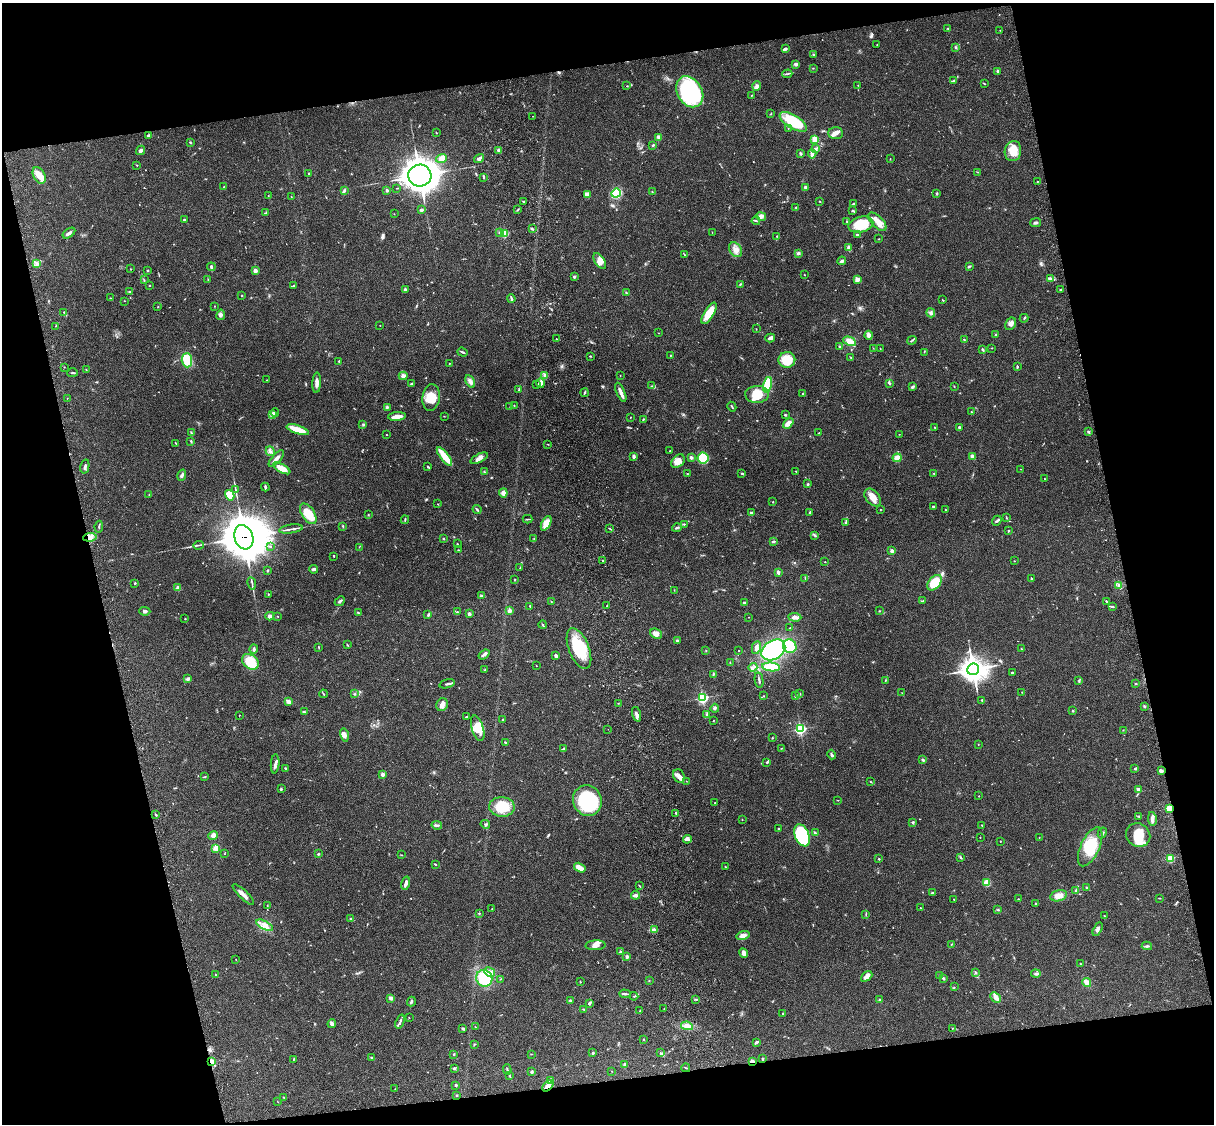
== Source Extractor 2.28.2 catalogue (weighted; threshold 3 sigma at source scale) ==
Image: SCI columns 122-4968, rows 276-4761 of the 5086 x 4925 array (HDU 1 of 3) = the unmasked area's bounding box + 8 px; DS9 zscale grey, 4 x 4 block average (1 PNG px = mean of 4 x 4 image px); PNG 1216 x 1126 px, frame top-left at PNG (2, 3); each listed source drawn as its Kron ellipse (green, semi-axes under 4 px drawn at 4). Shown black and unused: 26% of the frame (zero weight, under 3 of 4 exposures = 6% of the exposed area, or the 3 px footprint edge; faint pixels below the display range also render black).
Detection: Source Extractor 2.28.2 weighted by HDU 2 'WHT'. Background 0.0982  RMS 0.0063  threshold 0.0284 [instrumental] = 3 sigma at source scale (4.5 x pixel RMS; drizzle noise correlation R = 1.50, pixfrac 1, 0.05/0.05 arcsec/px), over >= 5 px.
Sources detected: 627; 3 too faint to see at this stretch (4 x 4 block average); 7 inside a brighter object's white glare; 3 cosmic-ray / hot-pixel residue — neither listed nor drawn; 7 coinciding with a brighter row at this scale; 29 inside a brighter listed object's ellipse — not listed separately; of the other 578, all 500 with FLUX_AUTO >= 1.09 (the completeness limit of this list) listed and drawn (78 fainter detections not listed), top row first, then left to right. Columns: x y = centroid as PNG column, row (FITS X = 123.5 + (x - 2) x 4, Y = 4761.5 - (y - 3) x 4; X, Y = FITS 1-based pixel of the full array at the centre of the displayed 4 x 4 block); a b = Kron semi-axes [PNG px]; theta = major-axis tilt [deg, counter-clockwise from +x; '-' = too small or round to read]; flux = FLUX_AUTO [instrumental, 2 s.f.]
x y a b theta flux
948 28 2 2 - 4.2
1000 30 2 2 - 1.3
877 45 2 2 - 1.5
955 48 3 2 - 2.6
785 49 4 2 - 10
813 54 2 2 - 6.2
796 64 3 2 - 13
813 68 2 2 - 1.8
998 71 3 2 - 4.6
787 74 5 2 - 3.9
954 80 2 2 - 2.4
984 83 3 2 - 2.4
858 85 2 2 - 1.5
627 86 2 2 - 1.9
757 86 5 4 - 10
690 92 16 12 -58 490
751 95 2 2 - 2.2
771 114 3 2 - 2.1
533 116 2 2 - 1.1
793 122 15 6 -31 150
788 128 2 2 - 1.3
436 133 2 2 - 2.4
836 133 7 6 - 21
148 135 3 2 - 6
659 137 4 3 - 14
815 139 2 2 - 140
190 142 3 2 - 2.9
653 145 3 2 - 5
815 148 2 2 - 6.3
140 150 5 3 - 11
499 150 3 2 - 11
1013 151 10 8 79 58
801 153 3 2 - 6.2
812 154 4 3 - 11
441 158 6 4 18 33
479 159 5 2 - 14
890 159 2 2 - 1.3
137 165 2 2 - 2.3
977 172 2 2 - 2.2
309 174 2 2 - 4.3
39 175 9 5 -61 41
420 175 11 11 - 4600
484 177 2 2 - 3.6
1037 182 2 2 - 1.8
224 186 3 2 - 1.6
396 188 2 2 - 1.1
806 188 4 3 - 7
344 190 3 2 - 5
387 190 2 2 - 14
652 191 2 2 - 1.7
616 193 5 4 - 180
937 193 2 2 - 11
587 194 3 3 - 22
268 195 2 2 - 1.2
291 196 2 2 - 2
523 201 3 2 - 2.6
820 201 2 2 - 2.7
853 204 3 2 - 5.1
796 207 2 2 - 3.1
421 210 3 2 - 10
517 210 2 2 - 1.4
853 211 3 2 - 5.3
266 213 3 2 - 3.9
394 214 2 2 - 1.5
761 216 5 4 - 11
184 220 2 2 - 6.3
756 221 4 2 - 3.8
846 221 3 2 - 2.2
877 222 11 5 -45 36
1036 223 5 3 - 7.6
861 225 12 8 13 110
533 229 2 2 - 2.7
499 232 3 2 - 4.6
69 233 7 2 35 11
505 233 2 2 - 140
712 233 2 2 - 1.2
857 235 3 2 - 3.3
777 236 3 2 - 2.2
879 239 2 2 - 1.8
849 248 4 2 - 18
736 250 8 6 -55 24
798 253 3 3 - 8
684 255 3 2 - 2.6
600 261 9 5 -56 22
842 261 4 2 - 8.9
36 263 3 2 - 5.9
969 266 3 2 - 4.7
211 267 4 2 - 8.2
130 269 2 2 - 2.3
147 270 2 2 - 3.6
255 271 3 3 - 13
804 275 2 2 - 1.3
574 277 2 2 - 12
208 279 2 2 - 1.2
1050 279 4 2 - 5.4
144 280 3 2 - 2.2
857 280 3 3 - 16
740 284 3 2 - 3.5
149 285 2 2 - 2
293 286 3 2 - 2.3
1061 289 2 2 - 2.4
405 290 3 3 - 6.5
129 291 2 2 - 2.4
626 293 2 2 - 1.8
242 296 2 2 - 2.3
110 298 2 2 - 1.5
511 298 4 2 - 4.8
942 300 2 2 - 2.5
125 301 2 2 - 1.1
214 306 2 2 - 1.3
158 307 2 2 - 1.4
64 312 2 2 - 2
709 313 12 5 58 62
931 313 4 3 - 8.6
221 315 5 3 - 9.4
1024 318 4 2 - 3.4
1011 324 7 5 62 15
380 325 2 2 - 1.3
55 326 2 2 - 1.4
756 329 2 2 - 1.2
658 333 2 2 - 1.4
869 335 4 3 - 15
995 335 4 2 - 3.9
770 338 5 3 - 12
556 339 2 2 - 2
912 340 5 2 - 3.9
964 340 2 2 - 3.3
850 341 6 3 -27 51
839 346 3 2 - 3.8
873 348 2 2 - 1.1
880 348 2 2 - 1.6
992 348 2 2 - 1.4
983 350 3 2 - 6.2
463 352 5 2 - 4.8
924 352 2 2 - 1.4
670 355 2 2 - 2.5
590 356 3 2 - 2.4
851 358 2 2 - 1.7
187 360 7 5 -88 61
787 360 8 8 - 85
339 362 4 2 - 4.2
450 363 2 2 - 1.3
64 367 2 2 - 1.3
1017 367 3 2 - 3.9
86 369 2 2 - 1.4
73 373 5 2 - 4
544 375 3 2 - 5.4
403 376 4 4 - 14
620 376 2 2 - 1.3
266 380 2 2 - 1.6
470 381 7 3 -63 17
317 383 10 3 87 17
541 383 4 3 - 11
412 384 3 2 - 3.4
537 384 2 2 - 1.1
890 384 4 2 - 3.5
767 385 8 4 78 140
651 386 2 2 - 2.1
954 386 2 2 - 1.5
913 387 3 3 - 5
519 390 4 2 - 3.1
621 392 10 2 -67 29
584 393 4 2 - 5.6
757 394 12 8 1 58
803 394 3 2 - 3.6
431 397 13 8 83 65
67 398 2 2 - 1.1
514 405 2 2 - 1.2
387 407 4 3 - 4.9
510 407 2 2 - 2.3
732 407 5 2 - 3.8
275 412 4 2 - 3.5
972 412 3 2 - 2.5
273 414 2 2 - 3.6
785 415 2 2 - 3.6
397 416 9 3 5 36
444 416 2 2 - 1.5
631 417 2 2 - 1.5
643 419 2 2 - 2.8
788 423 6 4 42 22
363 424 2 2 - 2.3
959 427 2 2 - 11
935 428 3 2 - 1.4
298 430 11 3 -17 58
191 432 2 2 - 2.4
1088 432 3 2 - 5.1
819 433 2 2 - 1.6
899 434 2 2 - 1.2
386 435 2 2 - 1.5
191 441 3 2 - 3.1
176 443 3 2 - 2.5
548 444 2 2 - 1.7
270 451 5 2 - 7.8
670 451 2 2 - 1.7
444 456 11 3 -53 70
972 456 2 2 - 42
634 457 4 2 - 12
691 457 3 2 - 7.9
479 458 9 3 27 19
703 458 5 5 - 160
897 458 4 4 - 26
276 459 10 3 48 17
678 461 8 5 43 28
85 466 7 2 76 8
428 467 3 2 - 3.1
282 468 9 3 -29 56
1021 469 2 2 - 1.2
796 471 2 2 - 1.8
484 472 3 2 - 2.4
742 473 3 2 - 4.4
934 473 2 2 - 3.5
687 474 2 2 - 1.6
182 475 6 3 72 8.9
1044 478 2 2 - 1.2
808 484 2 2 - 1.5
265 487 4 2 - 6.9
236 490 3 2 - 3.3
503 493 4 4 - 19
149 495 2 2 - 1.2
230 495 5 4 - 41
873 497 10 6 -51 37
773 502 2 2 - 2.8
438 504 2 2 - 1.4
933 506 2 2 - 6.6
880 509 2 2 - 1.5
477 510 5 2 - 5.8
945 510 2 2 - 2.9
810 512 2 2 - 5.2
751 513 3 2 - 6.6
308 514 11 6 -57 91
368 515 2 2 - 1.9
1007 518 2 2 - 1.6
528 519 5 2 - 3.5
405 520 4 2 - 3.6
997 521 5 2 - 6.8
546 523 8 4 62 50
845 523 2 2 - 2.1
684 524 2 2 - 2.4
343 526 3 2 - 1.5
99 527 6 2 81 4.3
677 528 5 2 - 5.7
291 529 12 2 8 9.8
610 529 2 2 - 1.7
1009 531 2 2 - 2.1
815 535 3 2 - 3.3
90 537 7 3 7 15
244 537 12 9 -73 11000
443 538 2 2 - 2.9
534 538 2 2 - 1.5
773 541 3 2 - 6
457 544 2 2 - 3.3
198 545 5 2 - 4.9
271 546 2 2 - 1.3
359 547 2 2 - 1.4
458 550 2 2 - 1.4
892 551 3 3 - 7
334 556 3 2 - 2.2
602 560 3 2 - 3.5
1015 561 2 2 - 1.2
825 562 2 2 - 1.7
520 568 2 2 - 1.8
314 569 4 2 - 9.3
268 571 2 2 - 4.4
778 572 4 2 - 8.7
805 578 2 2 - 2.9
1031 578 4 2 - 2.8
515 580 2 2 - 2.1
135 583 2 2 - 5.7
252 583 6 2 -79 6.2
935 583 9 6 50 110
1119 585 2 2 - 4.5
178 588 2 2 - 36
674 590 2 2 - 1.2
268 594 2 2 - 2.1
482 595 3 2 - 2.9
340 601 5 2 - 7.4
922 601 4 2 - 3.4
1106 601 2 2 - 3.6
551 602 2 2 - 1.3
744 602 2 2 - 4.7
530 606 2 2 - 2.1
607 606 3 2 - 1.8
1112 606 3 2 - 3.8
145 611 5 3 - 7.5
509 611 2 2 - 35
879 611 2 2 - 1.9
457 612 2 2 - 2.1
358 613 3 2 - 2.4
469 614 3 3 - 8
428 615 3 2 - 5.1
270 616 4 3 - 13
278 616 2 2 - 1.3
748 617 2 2 - 1.2
795 617 6 3 -4 16
185 619 2 2 - 1.7
543 625 4 2 - 3.1
790 628 2 2 - 2.6
656 634 6 5 - 19
677 640 3 2 - 5.3
347 645 3 2 - 3.1
790 646 7 6 - 110
319 647 2 2 - 2.7
579 648 21 10 -68 150
756 648 6 3 79 17
254 649 4 2 - 8.3
1021 649 2 2 - 3
706 650 2 2 - 1.5
739 650 2 2 - 1.3
773 650 13 9 33 310
484 654 6 2 37 14
556 656 4 3 - 10
250 662 9 7 -39 99
730 663 2 2 - 1.4
536 666 2 2 - 1.7
753 667 4 2 - 7.1
771 667 9 3 -6 100
973 669 6 5 - 3200
485 670 2 2 - 1.7
1012 672 2 2 - 6.6
713 674 4 2 - 3.7
188 679 4 3 - 10
759 680 8 2 -80 6.9
885 681 3 2 - 2.4
1079 681 2 2 - 3.1
447 684 8 2 15 6.8
1136 684 2 2 - 2.2
1022 692 2 2 - 1.1
902 693 3 2 - 2.6
323 694 4 2 - 3.1
354 694 3 2 - 3
800 694 2 2 - 2.6
764 696 2 2 - 2.1
796 696 3 2 - 3.7
702 698 3 2 - 380
982 700 3 2 - 3.4
289 702 4 3 - 9.3
618 703 2 2 - 1.2
442 705 6 5 - 16
1144 706 3 2 - 4.8
715 708 4 3 - 6.3
1073 711 2 2 - 3.1
304 712 2 2 - 2.9
637 714 7 3 -73 14
707 714 3 3 - 5.7
239 715 3 2 - 1.5
467 716 3 2 - 2.4
503 720 3 2 - 2.7
713 720 3 2 - 1.8
478 728 13 6 -73 62
608 729 2 2 - 1.3
800 729 3 2 - 390
1123 730 2 2 - 1.7
344 735 6 4 -76 15
772 738 2 2 - 1.9
505 743 3 2 - 5
978 744 2 2 - 1.2
563 748 3 2 - 4.3
781 748 2 2 - 1.2
832 755 5 2 - 5.4
923 760 3 2 - 6
767 762 2 2 - 4.4
275 764 10 3 86 13
286 768 3 2 - 3.4
1135 768 4 2 - 3.9
1161 771 3 2 - 13
383 774 2 2 - 28
679 776 7 5 -60 18
205 777 3 2 - 2.4
686 781 2 2 - 1.2
870 782 3 2 - 2.1
281 789 3 2 - 4.6
1138 789 3 3 - 9.2
979 796 2 2 - 2.6
587 800 15 14 - 350
837 800 2 2 - 1.3
715 803 2 2 - 1.3
502 807 13 9 -4 110
1169 808 2 2 - 100
676 813 2 2 - 8.7
156 815 2 2 - 2.5
1139 816 3 2 - 3
1152 819 7 3 -80 13
742 820 2 2 - 1.2
913 822 3 2 - 5
485 824 5 3 - 5.6
437 825 5 2 - 7.1
982 825 2 2 - 2.6
779 828 2 2 - 1.9
815 833 3 2 - 6.3
1102 833 6 3 62 6.3
213 835 5 3 - 16
802 835 11 7 -67 380
1138 835 12 11 - 76
980 837 2 2 - 1.4
1039 837 2 2 - 1.1
687 839 4 4 - 12
1000 841 2 2 - 1.5
1090 847 21 9 65 130
216 848 2 2 - 71
225 854 2 2 - 1.3
318 854 3 2 - 3.2
402 855 2 2 - 1.6
960 857 3 2 - 3.2
1170 858 2 2 - 160
879 859 2 2 - 2.1
435 864 2 2 - 2.9
725 867 2 2 - 1.8
580 868 6 3 -31 39
987 882 3 3 - 43
406 883 7 3 73 14
639 886 3 2 - 2.8
1087 888 2 2 - 2.5
1076 890 3 2 - 3.7
933 893 3 2 - 3.7
243 894 14 3 -44 21
635 895 4 2 - 15
1059 896 8 5 14 26
1159 898 3 2 - 2.1
954 899 2 2 - 2.1
1018 899 2 2 - 2.2
1035 903 2 2 - 2.2
267 905 2 2 - 1.2
920 908 2 2 - 1.7
492 909 2 2 - 1.8
998 910 4 2 - 3.7
479 913 3 2 - 2.9
866 914 2 2 - 1.9
1104 916 3 2 - 1.9
350 919 4 2 - 3.6
265 925 9 3 -27 20
1098 929 7 3 63 10
654 930 3 2 - 6.1
743 936 7 4 15 20
951 944 3 2 - 2.3
595 945 10 5 3 20
1147 946 5 2 - 5.9
620 952 2 2 - 5.1
744 953 5 3 - 19
627 956 3 2 - 8.3
236 960 2 2 - 1.3
1080 964 3 2 - 2.6
490 972 5 4 - 20
975 972 3 2 - 2.7
215 974 3 2 - 2.1
1036 974 5 2 - 5.4
940 975 3 2 - 2.6
867 976 6 3 41 19
484 978 8 8 - 160
943 978 4 2 - 4
500 979 2 2 - 1.1
649 980 2 2 - 2
580 982 2 2 - 2.3
1087 982 4 3 - 27
954 987 2 2 - 1.6
625 994 6 2 -1 8.1
634 996 4 2 - 3.8
996 997 6 3 -43 19
391 998 3 3 - 12
696 999 2 2 - 3.5
570 1000 2 2 - 4.3
879 1000 3 2 - 3
411 1001 5 2 - 8.4
589 1003 3 2 - 6.8
584 1009 3 2 - 2.9
664 1009 2 2 - 1.2
640 1011 2 2 - 3.1
783 1013 2 2 - 3.6
409 1018 2 2 - 1.1
400 1022 7 2 71 6.8
332 1024 4 4 - 8.3
687 1026 6 3 -10 29
475 1027 3 2 - 1.2
952 1028 2 2 - 1.4
463 1029 3 3 - 4.7
644 1039 2 2 - 2.4
756 1042 4 2 - 6.4
474 1044 2 2 - 2.1
593 1053 3 3 - 4.7
660 1053 2 2 - 1.2
454 1054 2 2 - 3.9
531 1054 2 2 - 1.1
372 1057 3 2 - 6.3
294 1059 3 2 - 1.9
762 1059 2 2 - 4.4
752 1061 4 2 - 15
211 1062 2 2 - 100
624 1064 4 2 - 4.7
454 1068 3 2 - 5.8
686 1068 4 2 - 2.6
507 1069 5 2 - 5.2
612 1071 2 2 - 1.3
531 1072 2 2 - 11
510 1076 4 2 - 4
550 1081 3 2 - 4.7
456 1085 2 2 - 8.9
548 1086 6 3 43 29
395 1089 2 2 - 1.2
457 1095 2 2 - 1.8
284 1097 2 2 - 1.5
278 1102 2 2 - 1.1
Overlapping masked pixels (flux is a lower limit): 6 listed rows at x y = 90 537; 244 537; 1169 808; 752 1061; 211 1062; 548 1086
Diffuse or blended objects may show on this block-average render without a row.